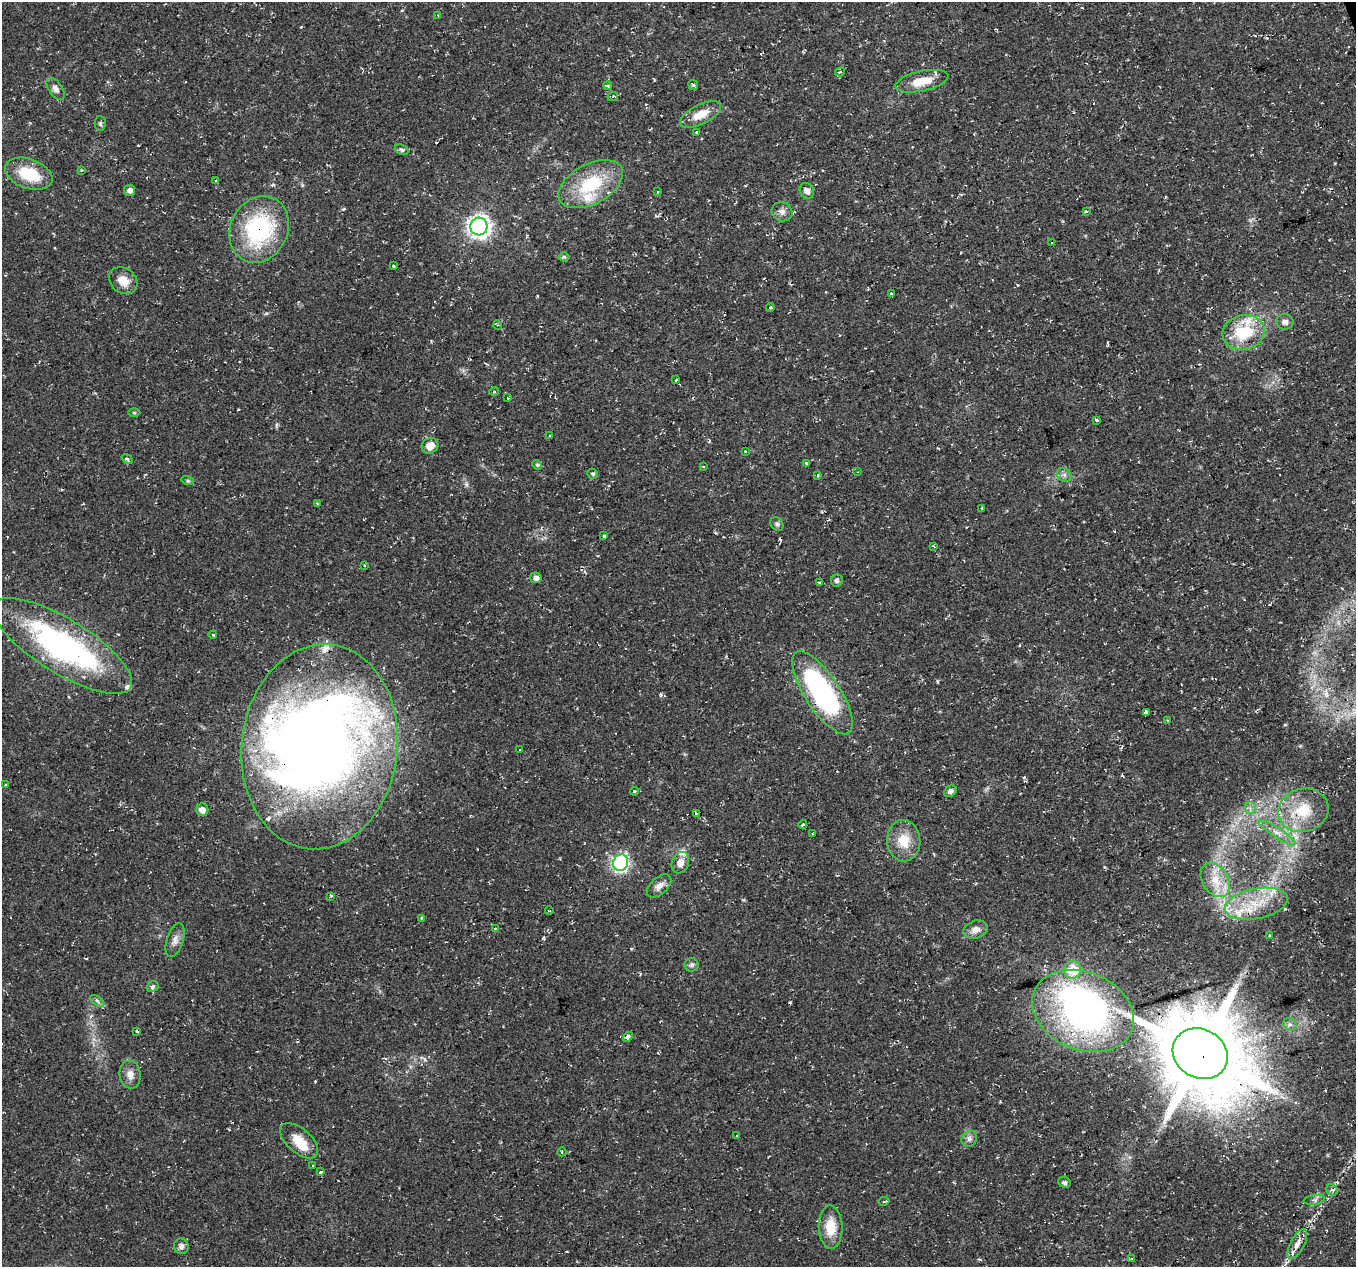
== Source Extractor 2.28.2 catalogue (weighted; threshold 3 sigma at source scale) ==
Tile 10 of 4 x 4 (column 2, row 3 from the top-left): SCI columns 1355-2708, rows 1332-2596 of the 5424 x 5249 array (HDU 1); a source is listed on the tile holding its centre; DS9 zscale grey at full resolution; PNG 1358 x 1269 px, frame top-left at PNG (2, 2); each listed source drawn as its Kron ellipse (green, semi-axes under 4 px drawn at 4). Shown black and unused: <1% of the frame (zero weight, under 2 of 3 exposures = <1% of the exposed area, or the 3 px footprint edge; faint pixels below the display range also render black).
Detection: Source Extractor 2.28.2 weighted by HDU 2 'WHT'; one run over the whole footprint, this tile lists its part. Background 0.0355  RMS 0.004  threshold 0.0181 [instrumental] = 3 sigma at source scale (4.5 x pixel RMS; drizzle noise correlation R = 1.50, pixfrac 1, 0.0396/0.0396 arcsec/px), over >= 5 px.
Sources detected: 130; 4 inside a brighter object's white glare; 7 cosmic-ray / hot-pixel residue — neither listed nor drawn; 8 inside a brighter listed object's ellipse — not listed separately; the other 111 listed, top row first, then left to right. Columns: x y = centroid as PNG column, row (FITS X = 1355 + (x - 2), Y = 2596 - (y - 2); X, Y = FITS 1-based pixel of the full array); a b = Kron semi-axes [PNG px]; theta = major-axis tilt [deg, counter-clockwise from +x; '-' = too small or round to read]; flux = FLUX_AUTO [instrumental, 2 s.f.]
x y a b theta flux
438 15 3 3 - 0.24
840 72 5 3 - 0.55
922 81 27 10 12 8.4
693 85 5 5 - 0.62
608 86 4 3 - 0.73
56 89 12 7 -56 1.9
613 96 5 3 - 0.45
700 114 22 9 27 6.8
100 123 7 5 -90 0.73
696 132 3 3 - 1.1
402 150 7 5 -28 0.86
81 170 3 3 - 0.34
29 174 25 14 -20 14
216 180 3 2 - 0.3
591 184 35 20 28 23
130 190 5 5 - 1.9
807 191 8 7 - 2.2
657 192 3 2 - 0.41
1086 211 3 3 - 0.9
782 212 10 9 - 2.1
479 227 9 8 - 250
259 229 34 28 64 45
1052 243 3 2 - 0.31
564 257 4 4 - 0.66
393 266 3 3 - 0.47
123 281 15 12 -37 4.9
891 293 3 3 - 0.98
770 307 4 3 - 0.39
1285 322 8 8 - 2
498 325 5 3 - 0.43
1244 332 21 17 13 18
676 380 3 2 - 0.53
494 391 4 3 - 0.43
507 398 3 2 - 0.35
134 413 6 4 -1 0.49
1097 420 3 3 - 2.1
550 436 3 3 - 0.31
430 446 8 7 - 4
745 451 3 3 - 0.58
127 459 6 3 -36 0.76
806 463 3 3 - 0.54
537 465 5 4 - 0.57
703 467 3 3 - 0.6
857 472 3 3 - 0.4
593 474 5 5 - 0.71
818 475 4 3 - 0.44
1064 475 8 6 -45 1.2
188 481 6 4 -18 0.58
317 503 3 2 - 0.32
982 508 3 2 - 0.33
777 524 7 6 - 0.96
604 536 3 3 - 4.5
934 546 3 3 - 0.45
364 565 4 2 - 0.31
536 578 6 5 - 1.6
837 580 6 6 - 0.97
819 583 4 3 - 0.45
213 635 4 3 - 0.4
62 646 80 27 -32 100
822 693 48 17 -57 77
1146 712 4 3 - 1
1168 720 3 2 - 0.55
320 747 103 78 83 420
520 750 3 3 - 0.99
6 785 3 3 - 2
634 791 4 3 - 0.58
950 791 7 5 33 1.3
1250 808 6 5 - 1.1
202 810 6 6 - 2.4
1303 810 25 21 14 16
696 814 4 3 - 0.88
803 824 4 3 - 1.1
812 833 3 2 - 0.38
1277 833 22 5 -33 3.4
904 841 20 16 -86 8.8
621 863 8 7 - 87
680 863 11 8 71 3.2
1215 880 18 13 -57 8.3
659 886 14 8 42 2.7
331 896 3 3 - 0.52
1256 904 32 15 11 15
549 911 4 3 - 0.39
422 918 4 3 - 0.55
495 928 3 3 - 0.5
976 929 12 8 18 2.9
1269 935 4 2 - 0.33
175 940 17 8 73 2.6
692 965 7 7 - 1.1
1072 970 9 8 - 14
152 987 6 5 - 0.75
97 1001 8 4 -38 0.89
1083 1011 53 39 -22 150
1290 1024 7 6 - 1.2
137 1031 3 2 - 0.48
628 1037 5 4 - 1.3
1200 1054 28 24 -31 4500
130 1074 14 10 -83 3.2
736 1136 3 2 - 0.38
969 1139 8 7 - 1.4
299 1141 23 12 -41 7.9
562 1152 4 3 - 0.4
313 1165 4 2 - 0.27
320 1172 4 3 - 2
1064 1182 6 5 - 0.84
1332 1190 6 5 - 0.78
1314 1200 10 5 9 1.2
884 1201 5 2 - 0.46
831 1227 22 12 -89 8.6
1297 1244 16 7 62 3.8
181 1246 8 7 - 1.6
1132 1258 3 2 - 0.45
Overlapping masked pixels (flux is a lower limit): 3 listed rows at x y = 259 229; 320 747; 1200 1054